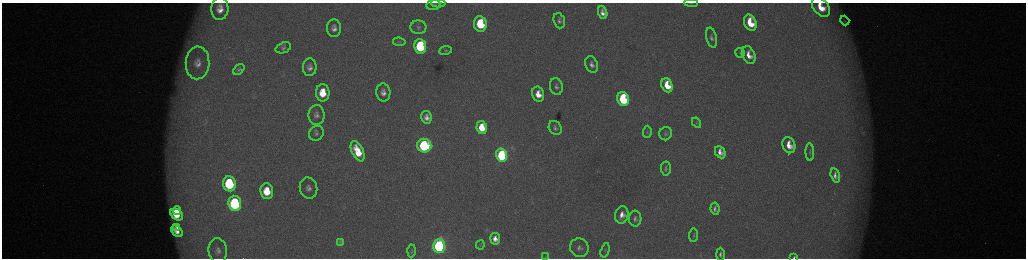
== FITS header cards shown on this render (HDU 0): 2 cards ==
NAXIS1  =                 2048 /fastest changing axis
NAXIS2  =                  512 /next to fastest changing axis

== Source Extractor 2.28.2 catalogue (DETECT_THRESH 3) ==
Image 2048 x 512 px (HDU 0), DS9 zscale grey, zoomed out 1/2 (1 PNG px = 2 x 2 image px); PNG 1028 x 260 px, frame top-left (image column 1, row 511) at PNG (2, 3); each listed source drawn as its Kron ellipse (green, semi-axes under 4 px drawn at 4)
Background 173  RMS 1.9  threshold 5.79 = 3 sigma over >= 5 px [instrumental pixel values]
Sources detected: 74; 6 cannot appear on this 1/2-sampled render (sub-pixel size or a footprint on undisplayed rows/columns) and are neither listed nor drawn; the other 68 listed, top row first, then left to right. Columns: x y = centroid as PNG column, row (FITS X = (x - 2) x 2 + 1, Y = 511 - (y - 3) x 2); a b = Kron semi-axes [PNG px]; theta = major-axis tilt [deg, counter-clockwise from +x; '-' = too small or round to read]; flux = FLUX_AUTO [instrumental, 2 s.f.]
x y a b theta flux
438 3 7 3 0 640
691 3 7 2 -2 380
433 5 7 5 9 1000
821 7 11 7 -50 10000
220 9 11 8 85 4800
603 13 6 4 -70 2500
559 21 8 5 -73 1400
845 21 5 3 - 510
750 23 8 6 -67 12000
480 24 8 6 -82 24000
418 27 8 7 - 1400
334 28 9 7 -86 2600
711 38 10 5 -76 1400
399 42 6 3 -8 570
420 47 7 6 - 38000
283 48 8 5 20 1000
446 50 6 3 9 570
740 53 5 3 - 490
749 55 9 6 -67 4600
198 63 16 12 87 6000
592 64 8 6 -70 2000
310 67 9 7 84 2300
239 69 6 4 44 780
667 85 7 5 -67 9600
556 86 8 6 -76 1500
383 92 9 7 -84 2800
323 93 8 7 - 11000
538 94 8 6 -76 5900
623 99 7 5 -72 42000
316 115 10 8 87 2300
426 117 6 5 - 2500
696 123 5 3 - 450
482 127 6 5 - 11000
555 128 7 6 - 1400
647 132 6 4 85 560
316 133 8 7 - 1400
666 134 7 6 - 1100
789 145 8 6 -69 6500
424 146 7 7 - 59000
358 151 11 5 -66 10000
720 152 6 5 - 3000
810 152 9 3 -88 710
502 155 6 5 - 51000
666 169 7 5 -86 1000
835 176 7 4 -75 1900
229 184 8 6 -85 36000
308 188 10 8 -76 2700
267 191 8 6 -85 11000
235 203 8 6 -83 62000
715 209 6 4 -82 1400
177 210 4 3 - 4200
177 214 7 5 -38 10000
622 215 9 6 80 3800
635 219 8 6 -88 1600
177 227 4 3 - 1300
177 231 7 4 -44 3400
694 235 7 3 85 560
495 239 6 5 - 3000
341 242 4 3 - 660
480 245 4 2 - 260
439 246 7 6 - 130000
579 248 9 9 - 2500
218 250 12 9 -83 3000
605 250 7 4 74 840
411 251 6 4 88 510
720 254 7 4 -90 1300
546 257 4 2 - 240
794 257 3 2 - 580
At the frame edge (FLAGS 8, measured only in part): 4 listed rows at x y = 438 3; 691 3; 821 7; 794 257
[6 sub-pixel or undisplayed-footprint detections neither listed nor drawn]